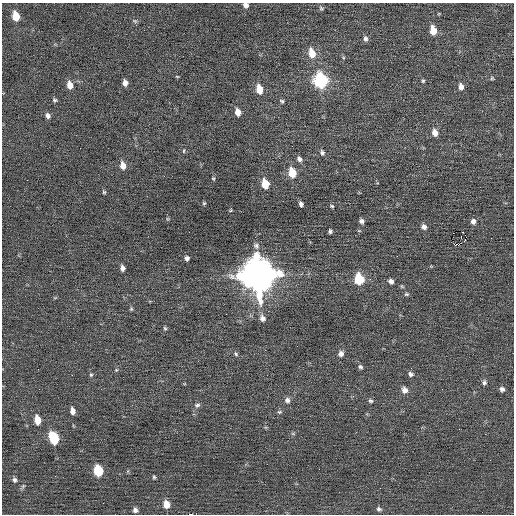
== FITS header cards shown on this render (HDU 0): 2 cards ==
NAXIS1  =                  512 / Axis length
NAXIS2  =                  512 / Axis length

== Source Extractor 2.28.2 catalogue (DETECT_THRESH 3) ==
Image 512 x 512 px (HDU 0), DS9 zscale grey, 1 PNG px = 1 image px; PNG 516 x 516 px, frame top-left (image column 1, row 512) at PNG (2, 3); no overlay
Background 0.0303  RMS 0.7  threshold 2.09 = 3 sigma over >= 5 px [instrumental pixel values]
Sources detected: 81; all 81 listed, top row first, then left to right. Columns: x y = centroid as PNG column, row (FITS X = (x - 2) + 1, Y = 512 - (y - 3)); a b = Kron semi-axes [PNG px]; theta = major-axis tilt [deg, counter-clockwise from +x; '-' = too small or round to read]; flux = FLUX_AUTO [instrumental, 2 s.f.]
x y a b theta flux
246 5 5 5 - 220
321 8 7 5 -38 75
16 16 8 6 -75 860
135 21 7 4 -44 74
433 31 8 6 -80 750
365 39 7 6 - 140
312 53 10 7 -71 700
177 76 5 3 - 40
492 78 6 5 - 59
320 80 9 7 -78 6500
423 81 5 4 - 63
125 83 6 5 - 250
70 85 8 6 -76 410
461 87 8 6 -81 250
143 89 2 2 - 29
259 89 8 6 -77 690
54 100 6 5 - 80
282 101 5 4 - 74
238 112 7 5 -79 370
48 116 7 6 - 160
435 133 8 6 -73 330
184 151 6 3 82 44
322 153 8 6 -74 130
299 159 8 5 -60 160
123 165 8 6 -75 380
292 173 8 6 -77 1100
213 178 5 4 - 53
265 184 8 5 -77 1000
104 192 5 5 - 59
204 203 5 5 - 57
301 204 5 4 - 130
332 206 6 4 -17 63
231 211 3 3 - 80
361 221 5 5 - 150
473 221 7 6 - 170
424 227 7 6 - 180
330 231 4 3 - 94
359 231 5 3 - 41
465 235 4 2 - 240
461 237 2 2 - 30
491 238 2 2 - 26
465 240 3 2 - 100
458 245 3 2 - 3300
256 246 9 7 -48 160
397 256 2 2 - 29
187 258 6 5 - 120
122 268 6 5 - 190
257 275 13 12 - 99000
359 279 7 6 - 2100
391 281 6 5 - 180
406 294 6 5 - 73
131 309 6 4 -84 63
262 318 9 7 -67 220
165 328 6 4 -66 64
236 354 7 4 -60 78
341 354 7 6 - 190
360 367 6 5 - 100
116 370 5 4 - 54
410 374 7 6 - 140
72 375 2 2 - 280
91 375 5 4 - 62
484 382 7 5 84 110
347 385 3 2 - 38
39 389 3 2 - 34
502 389 6 5 - 150
404 390 8 7 - 260
287 400 8 7 - 170
370 401 7 5 -31 90
197 405 8 6 28 130
72 411 7 5 -81 270
279 412 7 5 1 75
37 420 8 5 -79 670
293 434 6 4 -1 62
54 438 10 6 -67 2300
98 471 8 6 -80 2000
154 477 6 4 -80 61
14 480 6 6 - 130
166 504 7 6 - 590
379 509 6 6 - 110
135 510 6 5 - 140
190 514 3 2 - 2300
At the frame edge (FLAGS 8, measured only in part): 2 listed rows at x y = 246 5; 190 514